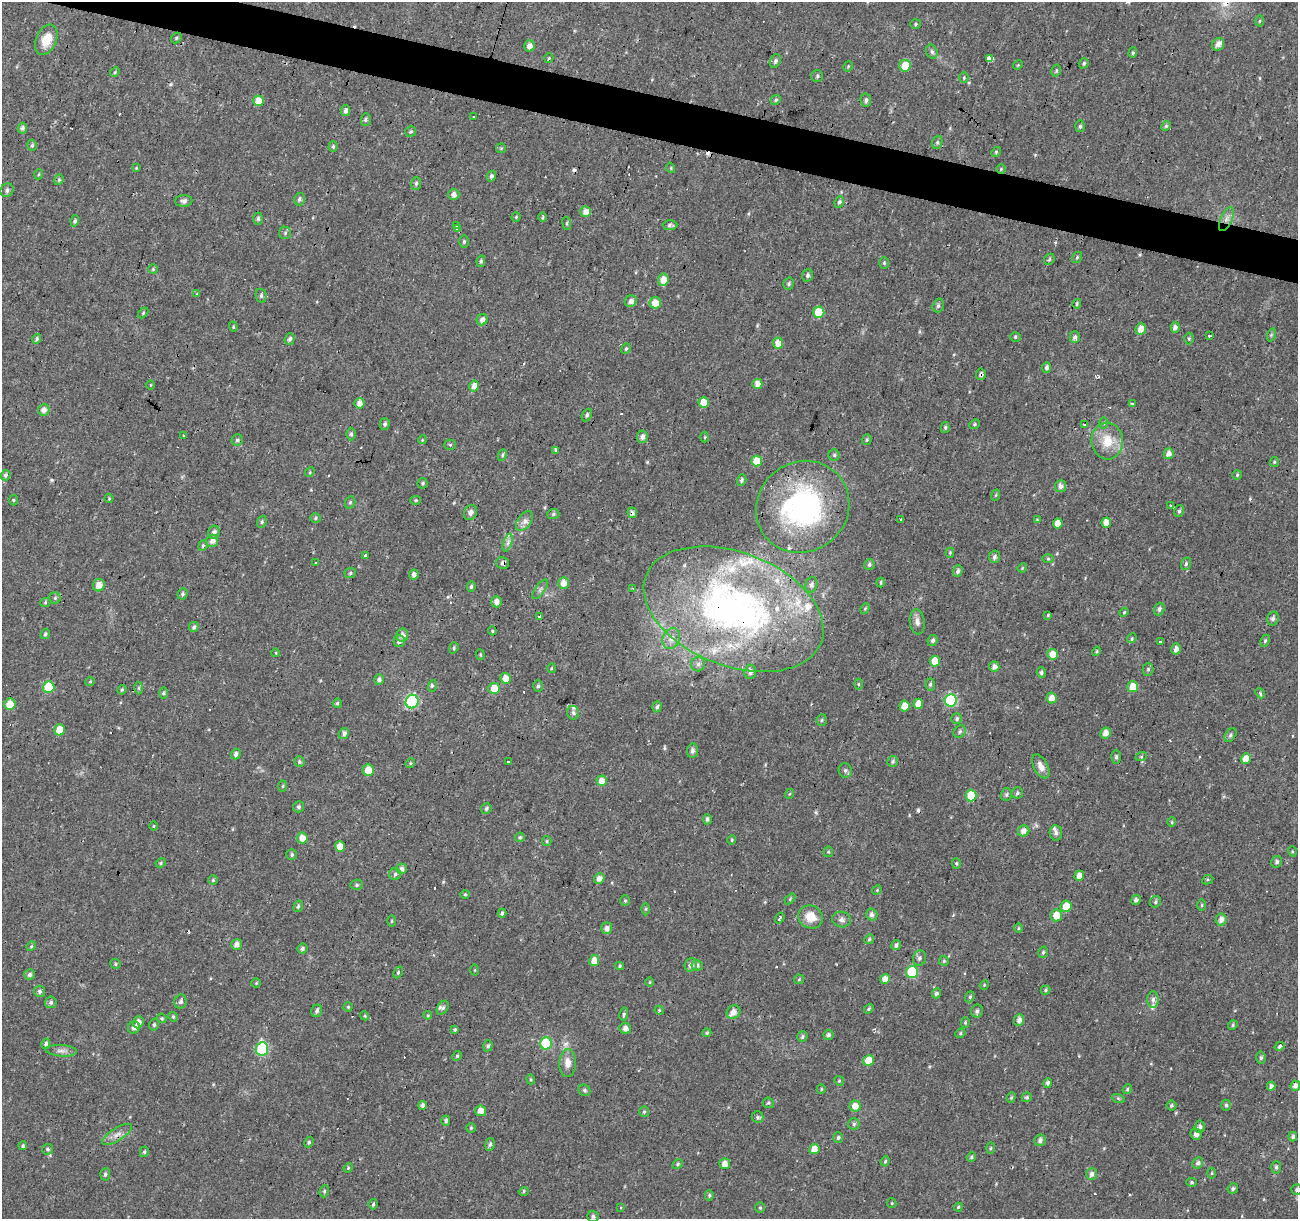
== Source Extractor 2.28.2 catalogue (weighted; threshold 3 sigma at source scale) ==
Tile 11 of 4 x 4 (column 3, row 3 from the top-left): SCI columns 2591-3886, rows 1435-2651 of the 5186 x 5364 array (HDU 1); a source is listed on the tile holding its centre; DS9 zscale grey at full resolution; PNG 1300 x 1221 px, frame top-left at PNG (2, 2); each listed source drawn as its Kron ellipse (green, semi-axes under 4 px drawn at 4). Shown black and unused: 3% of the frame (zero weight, under 2 of 3 exposures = <1% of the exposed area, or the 3 px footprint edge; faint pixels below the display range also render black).
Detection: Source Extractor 2.28.2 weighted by HDU 2 'WHT'; one run over the whole footprint, this tile lists its part. Background 0.024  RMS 0.0033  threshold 0.015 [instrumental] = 3 sigma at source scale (4.5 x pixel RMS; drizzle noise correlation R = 1.50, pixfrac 1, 0.0396/0.0396 arcsec/px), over >= 5 px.
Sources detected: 448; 22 cosmic-ray / hot-pixel residue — neither listed nor drawn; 14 inside a brighter listed object's ellipse — not listed separately; the other 412 listed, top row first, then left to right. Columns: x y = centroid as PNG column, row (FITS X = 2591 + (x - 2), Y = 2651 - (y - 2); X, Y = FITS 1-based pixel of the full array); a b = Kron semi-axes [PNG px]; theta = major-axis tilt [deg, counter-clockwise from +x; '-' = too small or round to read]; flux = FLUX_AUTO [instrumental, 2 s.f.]
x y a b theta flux
1260 21 5 3 - 0.39
915 24 5 5 - 0.49
176 38 6 4 49 0.52
46 40 16 10 66 5.7
1218 44 7 5 55 2.2
529 46 6 5 - 1.6
932 52 7 5 -73 0.83
1133 53 5 4 - 0.49
549 58 5 4 - 0.41
990 59 3 3 - 98
775 61 7 5 63 0.74
1084 63 5 4 - 0.6
1018 65 5 4 - 0.37
848 66 6 4 58 0.34
905 66 6 5 - 6.9
1056 71 6 4 77 0.53
115 72 5 4 - 0.45
817 76 6 6 - 0.6
964 78 5 4 - 0.4
776 100 5 4 - 0.56
866 100 6 5 - 0.91
258 101 5 5 - 4
345 111 5 4 - 1.2
474 116 3 3 - 1.8
366 120 6 5 - 0.64
1080 126 6 5 - 0.58
1166 126 5 4 - 0.5
22 128 5 4 - 0.97
411 132 5 5 - 0.54
937 142 6 5 - 0.6
32 145 5 5 - 0.57
333 147 5 4 - 0.47
501 148 5 4 - 0.44
996 152 5 4 - 0.43
136 168 4 4 - 0.28
671 168 5 3 - 0.33
1001 169 5 4 - 0.36
39 174 5 3 - 0.34
491 176 5 4 - 0.96
59 180 5 4 - 0.47
416 183 6 5 - 0.69
7 190 7 6 - 1
454 194 5 5 - 1.4
299 199 6 5 - 0.81
184 201 8 6 1 1.1
839 202 6 4 67 0.65
586 211 5 5 - 2.7
516 217 4 4 - 0.4
543 217 5 3 - 0.35
258 219 6 4 90 0.7
1226 219 13 5 67 1.9
75 221 5 4 - 0.77
567 223 6 3 -84 0.46
457 225 3 2 - 0.77
670 225 7 5 2 0.86
457 228 3 2 - 0.55
285 233 6 6 - 0.6
464 242 6 5 - 0.61
1077 257 6 4 55 0.49
1049 259 6 4 47 0.53
481 261 6 4 80 0.55
884 263 6 5 - 0.49
153 269 5 5 - 0.43
807 275 6 5 - 0.75
663 280 6 5 - 3.4
789 284 6 5 - 0.59
197 294 3 2 - 0.7
261 296 7 5 -77 0.76
631 301 6 5 - 1.4
655 303 6 5 - 4.2
1077 304 5 3 - 0.43
938 306 7 5 73 0.74
819 312 5 5 - 9.9
143 313 6 4 47 0.43
482 320 6 5 - 1.7
233 327 5 4 - 0.41
1175 327 5 4 - 1.1
1141 329 6 5 - 2.5
1271 335 7 4 72 0.49
1209 336 3 3 - 0.65
1015 337 5 4 - 0.54
1075 337 6 5 - 0.98
1189 338 6 5 - 0.46
37 339 5 4 - 0.61
290 339 6 5 - 0.86
778 343 5 5 - 3.3
626 349 5 4 - 0.48
1047 368 5 4 - 1.1
981 374 5 5 - 0.87
757 384 5 5 - 2.7
150 385 5 3 - 0.28
474 386 5 5 - 2
359 403 5 5 - 2.3
704 403 5 5 - 5.1
1132 404 3 3 - 0.73
44 410 6 5 - 1.9
587 415 6 4 64 0.69
1104 423 6 4 89 0.49
385 424 6 5 - 0.75
974 424 5 4 - 0.46
1084 425 3 3 - 1.3
945 428 5 4 - 0.58
351 434 6 5 - 0.66
183 436 3 3 - 0.77
642 437 6 5 - 1.5
705 437 5 3 - 0.36
237 440 6 5 - 0.75
422 440 4 3 - 0.31
867 440 5 5 - 0.53
1107 441 18 16 -85 7.6
450 445 5 5 - 0.46
555 450 4 3 - 0.95
1169 454 5 5 - 1.9
502 455 6 4 64 0.53
834 455 5 5 - 0.56
757 461 5 5 - 7
1274 462 5 4 - 0.42
310 472 5 4 - 0.37
6 475 5 5 - 0.71
1237 475 5 5 - 0.43
742 480 6 4 71 0.69
423 483 5 5 - 0.54
1060 486 6 5 - 1.7
996 495 6 3 70 0.38
109 498 4 4 - 0.34
13 500 5 3 - 0.41
416 500 5 4 - 0.48
350 502 6 5 - 0.57
1170 506 3 3 - 0.33
803 507 48 44 39 61
1179 511 6 4 75 0.68
470 512 8 6 61 1.2
632 513 5 4 - 1.2
553 514 6 5 - 0.63
315 518 5 4 - 0.49
901 519 3 3 - 1.9
1037 520 4 4 - 0.3
524 521 11 6 53 1.6
262 522 6 4 70 0.64
1058 523 5 5 - 3.1
1106 523 5 4 - 3.3
214 532 6 5 - 1.3
212 541 6 6 - 1.9
508 543 9 4 71 1.1
203 546 5 4 - 0.47
950 553 5 4 - 0.38
366 556 3 3 - 1.4
994 557 6 5 - 0.95
1048 559 5 3 - 0.38
316 562 3 3 - 1.1
503 563 6 5 - 1.1
1186 564 6 5 - 0.74
869 565 5 5 - 0.7
1022 568 5 3 - 0.31
958 571 6 4 68 0.95
350 573 6 5 - 0.63
414 574 5 5 - 1.3
881 582 5 3 - 0.42
564 583 5 5 - 2.9
99 585 6 5 - 2.8
811 585 8 5 72 1.2
471 587 5 4 - 0.55
633 588 4 2 - 0.39
540 589 11 5 54 0.99
182 594 6 5 - 0.63
55 598 5 5 - 0.58
497 602 5 5 - 1.8
45 603 5 3 - 0.42
865 608 5 4 - 0.42
734 609 94 57 -21 150
1159 609 6 5 - 0.86
1124 612 4 4 - 0.36
1048 615 4 3 - 0.32
540 617 3 3 - 1.3
1273 618 7 5 73 0.92
917 622 12 7 -83 1.8
194 627 5 4 - 0.86
492 631 4 4 - 0.38
45 634 5 4 - 0.66
402 635 6 6 - 1.4
1132 638 5 4 - 0.45
671 639 11 8 66 2.5
399 641 6 5 - 1.4
933 641 6 5 - 0.81
1265 641 6 4 63 0.54
1161 642 3 3 - 1.1
454 648 6 4 71 0.47
1176 649 6 5 - 1.7
1096 651 5 3 - 0.43
276 653 4 3 - 0.25
1053 654 5 5 - 3.8
480 655 5 4 - 0.36
935 661 5 5 - 4.6
698 664 7 7 - 1.1
994 667 5 5 - 1.6
551 668 5 3 - 0.31
1148 669 6 5 - 0.58
750 672 7 6 - 1.4
1041 672 5 4 - 0.73
506 678 5 5 - 3.2
379 680 5 5 - 0.96
90 682 5 3 - 0.31
858 684 5 3 - 0.34
930 684 6 4 86 0.6
432 686 6 4 74 0.46
538 686 6 4 89 0.68
49 687 6 5 - 12
1133 687 5 5 - 4.7
138 688 6 4 89 0.48
494 688 6 5 - 4.2
122 690 5 4 - 0.46
163 693 6 4 -90 0.51
1260 693 5 4 - 0.53
1052 698 5 5 - 2.8
951 700 6 6 - 30
412 701 7 6 - 34
337 703 5 4 - 0.54
10 704 5 5 - 4.7
918 704 5 4 - 3.6
904 706 5 5 - 3.2
657 707 6 4 71 0.74
573 713 7 6 - 0.86
957 718 5 5 - 0.72
822 720 6 5 - 0.51
59 730 5 5 - 4.9
960 732 7 5 48 0.72
344 733 6 5 - 1.3
1106 733 5 5 - 2.2
1230 735 7 5 53 0.8
692 751 7 5 84 1.1
236 754 5 4 - 1
1116 757 7 5 89 0.75
1141 757 6 4 18 0.38
1246 758 5 4 - 2.8
299 761 5 5 - 0.65
508 761 4 2 - 0.49
893 761 5 5 - 0.64
410 763 5 4 - 0.41
1041 766 13 7 -62 2.3
368 770 6 5 - 3.9
845 770 7 6 - 0.96
602 781 5 5 - 3
283 786 6 4 88 0.4
1017 793 6 5 - 0.64
789 794 5 3 - 0.32
1006 794 6 5 - 0.65
971 796 6 5 - 11
299 807 5 5 - 0.77
486 808 6 5 - 0.72
707 819 5 4 - 0.84
1172 822 5 4 - 0.4
154 826 5 3 - 0.33
1024 831 6 5 - 2
1056 833 7 6 - 1
520 837 5 4 - 0.49
302 838 5 5 - 2.9
732 840 4 4 - 0.4
547 841 5 4 - 0.45
340 847 5 5 - 3.9
1292 851 5 3 - 0.32
828 852 5 5 - 0.45
292 854 5 5 - 0.64
1277 862 6 5 - 0.77
161 863 5 4 - 0.48
956 863 5 4 - 0.48
402 869 5 5 - 1.5
395 874 6 6 - 0.74
1079 876 5 4 - 2.7
599 878 5 5 - 2.2
213 880 5 4 - 0.49
1208 880 6 4 26 0.5
357 885 6 5 - 0.62
877 890 5 4 - 0.38
465 894 4 4 - 0.43
790 899 6 4 47 0.44
1136 900 5 4 - 1.1
625 901 5 4 - 0.45
1155 902 6 5 - 0.66
1202 905 6 4 89 0.41
298 906 6 4 69 0.6
1066 906 6 5 - 4.8
646 909 6 4 89 0.43
502 913 4 4 - 0.8
872 915 6 5 - 1.3
1057 915 6 5 - 4.7
810 917 13 11 -26 5.2
780 918 6 3 56 1.6
842 919 9 8 - 1.3
1221 920 6 5 - 1.9
392 921 6 4 89 0.42
607 928 6 5 - 1.7
1018 928 5 3 - 0.33
869 939 5 4 - 0.5
237 944 5 5 - 1.6
896 945 5 4 - 0.87
31 946 5 4 - 0.38
302 948 5 5 - 0.78
1043 952 6 4 73 0.62
919 958 8 6 74 0.95
594 961 5 5 - 3.2
944 961 5 5 - 0.52
115 964 5 4 - 0.51
691 965 7 6 - 1.8
620 966 4 4 - 0.39
697 966 5 5 - 0.87
475 970 5 3 - 0.31
398 972 6 4 64 0.49
912 972 6 6 - 21
30 975 5 5 - 1
799 979 5 5 - 0.41
885 979 5 5 - 2.6
650 982 5 3 - 0.31
256 983 5 5 - 0.42
984 985 5 4 - 0.39
1045 990 5 4 - 0.47
40 991 5 5 - 0.85
936 993 5 4 - 0.9
970 997 6 4 68 0.57
1153 1000 8 5 89 1.1
51 1002 6 5 - 0.84
180 1002 7 6 - 0.89
348 1007 4 4 - 0.39
443 1008 7 5 57 0.77
869 1009 5 3 - 0.55
659 1010 5 4 - 0.41
317 1011 6 5 - 0.89
977 1011 6 6 - 1.1
733 1012 7 6 - 2.6
624 1014 6 4 80 0.6
428 1015 4 4 - 0.39
365 1016 4 3 - 0.36
173 1017 5 4 - 0.44
162 1018 5 4 - 0.49
1019 1020 6 5 - 1.7
138 1022 6 5 - 2.1
965 1022 5 4 - 0.49
154 1025 6 4 76 0.62
1233 1025 5 4 - 0.47
134 1028 6 6 - 1.4
625 1028 6 5 - 1.8
455 1029 3 3 - 0.44
707 1033 4 4 - 0.52
960 1033 5 4 - 0.5
829 1035 5 5 - 0.87
802 1037 5 5 - 0.64
546 1043 6 6 - 21
46 1044 5 4 - 0.9
488 1046 5 4 - 0.61
1280 1046 5 4 - 0.77
262 1049 7 6 - 28
61 1051 16 5 -4 1.7
457 1056 5 4 - 0.52
1261 1058 6 4 87 0.61
869 1061 5 5 - 6
568 1063 14 8 88 2.8
531 1079 5 4 - 0.38
839 1081 5 4 - 0.41
1048 1083 5 4 - 0.82
1271 1086 4 4 - 1.2
1295 1086 5 4 - 1.6
821 1089 5 4 - 0.4
1127 1089 5 4 - 0.46
584 1090 6 5 - 0.72
1011 1097 5 4 - 0.46
1027 1097 5 4 - 0.57
1118 1098 7 4 -19 0.48
768 1103 5 5 - 0.53
423 1105 4 4 - 1.2
1171 1105 5 5 - 0.56
1226 1105 5 4 - 0.58
855 1106 5 5 - 2.9
481 1111 5 5 - 2.5
644 1112 5 4 - 0.51
757 1117 6 5 - 0.72
446 1121 5 4 - 0.75
854 1124 6 5 - 0.73
1200 1127 6 5 - 1.2
471 1128 4 4 - 0.5
117 1134 17 6 32 2.2
1196 1134 6 5 - 1.5
838 1137 5 5 - 0.65
1293 1137 5 4 - 0.75
1040 1140 6 5 - 1.2
309 1142 6 4 60 0.59
490 1144 6 4 74 0.87
23 1146 4 4 - 0.54
990 1148 5 3 - 0.39
47 1149 5 5 - 0.63
814 1149 5 5 - 3.5
144 1152 5 4 - 0.56
971 1157 5 4 - 0.55
885 1161 5 4 - 0.42
1198 1163 6 5 - 1.1
678 1164 6 4 28 0.46
725 1164 5 5 - 2.2
1276 1167 6 5 - 0.82
348 1168 5 4 - 0.38
1212 1173 5 3 - 0.36
105 1174 6 5 - 0.73
1092 1174 6 5 - 1.3
1191 1182 5 4 - 0.49
1233 1188 5 5 - 0.72
1297 1190 5 5 - 0.65
324 1191 6 4 71 0.56
524 1191 5 3 - 0.4
709 1195 5 4 - 0.54
892 1203 5 4 - 0.4
373 1204 5 4 - 0.56
621 1207 3 3 - 0.53
958 1207 4 3 - 0.38
760 1208 5 4 - 0.45
593 1216 6 5 - 0.75
Overlapping masked pixels (flux is a lower limit): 6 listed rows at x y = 1226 219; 981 374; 632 513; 503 563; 734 609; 117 1134
Isophote crosses this tile's border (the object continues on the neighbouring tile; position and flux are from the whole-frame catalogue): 1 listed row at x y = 1297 1190